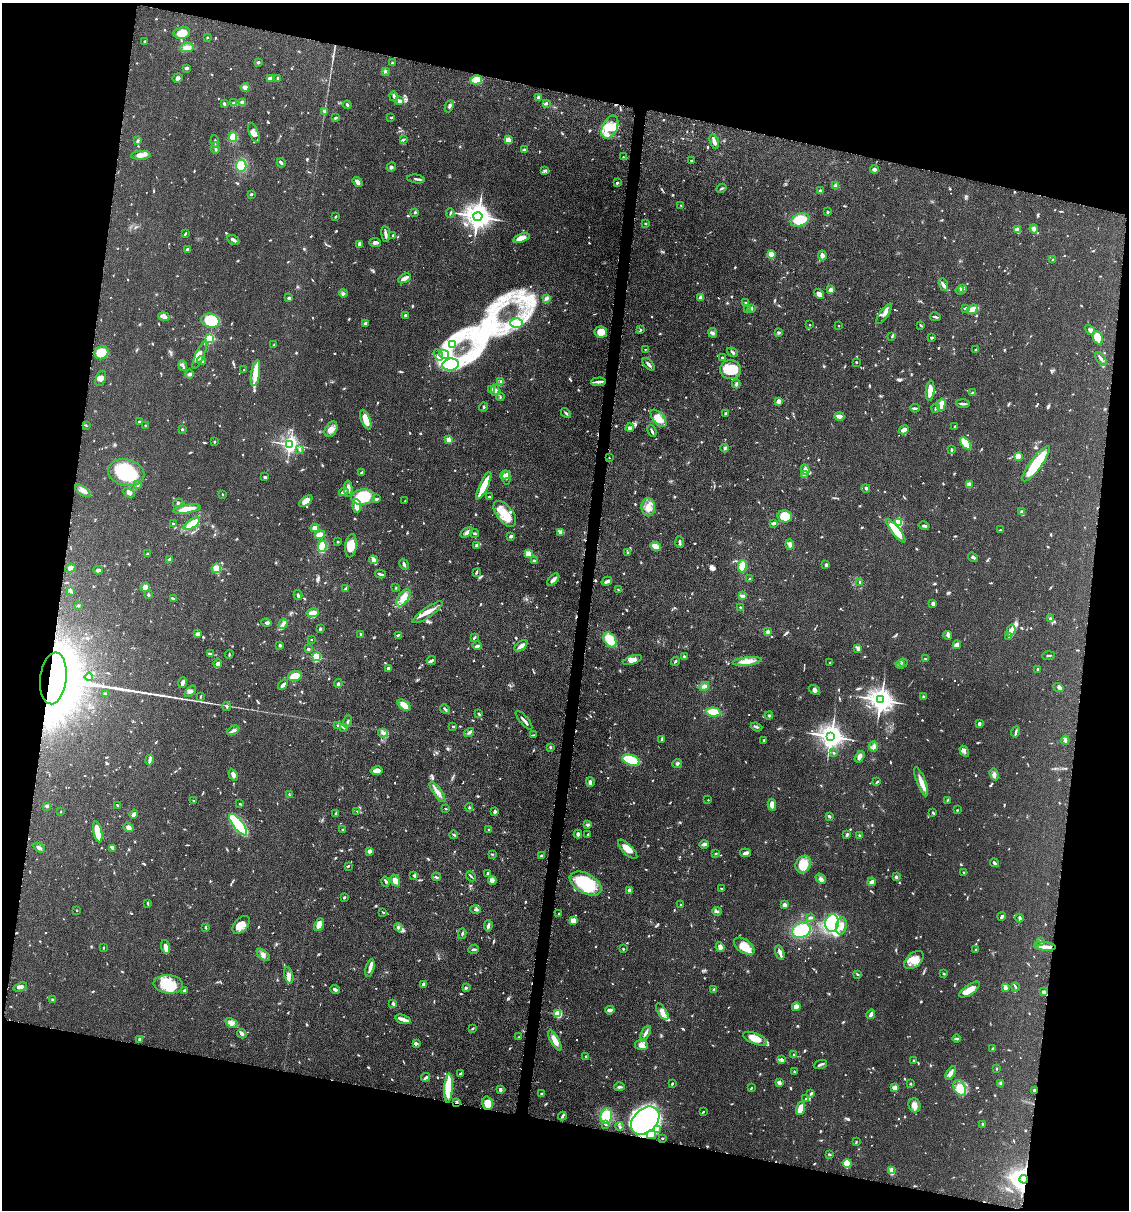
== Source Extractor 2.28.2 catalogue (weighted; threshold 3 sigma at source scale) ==
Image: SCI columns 116-4620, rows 4-4833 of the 4852 x 4836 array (HDU 1 of 3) = the unmasked area's bounding box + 8 px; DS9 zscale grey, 4 x 4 block average (1 PNG px = mean of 4 x 4 image px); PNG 1131 x 1212 px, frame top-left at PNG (2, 3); each listed source drawn as its Kron ellipse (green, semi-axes under 4 px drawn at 4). Shown black and unused: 25% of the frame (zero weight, under 4 of 8 exposures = <1% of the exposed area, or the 3 px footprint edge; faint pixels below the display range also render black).
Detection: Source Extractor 2.28.2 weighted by HDU 2 'WHT'. Background 0.0485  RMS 0.004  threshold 0.0163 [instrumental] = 3 sigma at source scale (4.09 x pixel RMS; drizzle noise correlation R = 1.36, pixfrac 0.8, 0.05/0.05 arcsec/px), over >= 5 px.
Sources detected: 1270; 8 too faint to see at this stretch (4 x 4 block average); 7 inside a brighter object's white glare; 4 cosmic-ray / hot-pixel residue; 2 long thin detections or spike segments (spike, bleed or trail) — neither listed nor drawn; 29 coinciding with a brighter row at this scale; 75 inside a brighter listed object's ellipse — not listed separately; of the other 1145, all 500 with FLUX_AUTO >= 1.95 (the completeness limit of this list) listed and drawn (645 fainter detections not listed), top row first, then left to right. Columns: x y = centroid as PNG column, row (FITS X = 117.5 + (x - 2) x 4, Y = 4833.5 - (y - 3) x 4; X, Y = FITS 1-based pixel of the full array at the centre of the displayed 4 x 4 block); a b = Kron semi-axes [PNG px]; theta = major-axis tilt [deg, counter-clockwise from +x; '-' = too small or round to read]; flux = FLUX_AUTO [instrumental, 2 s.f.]
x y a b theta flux
182 33 8 6 12 29
207 37 2 2 - 2
145 41 2 2 - 3.2
187 48 7 4 4 11
258 62 2 2 - 5
392 63 2 2 - 2.1
187 68 4 3 - 4.2
385 71 3 3 - 3.9
178 78 5 4 - 6.1
271 78 4 2 - 13
278 78 2 2 - 3.4
476 80 5 4 - 41
245 87 4 3 - 11
394 96 5 3 - 5.1
538 97 4 3 - 3.9
399 101 4 3 - 7.8
233 103 3 2 - 2.1
242 103 4 3 - 7.1
546 103 3 2 - 3.8
224 104 3 2 - 4.5
347 105 4 2 - 4.3
449 106 6 3 66 5.7
324 111 4 2 - 4
391 117 3 2 - 2.6
335 118 3 2 - 5.1
610 127 12 7 65 32
254 133 10 4 -67 14
233 137 5 4 - 23
403 140 4 2 - 3.5
508 140 2 2 - 53
137 141 4 2 - 3.4
215 141 6 3 -82 5
714 142 7 3 -72 11
215 148 5 2 - 4.1
524 150 2 2 - 13
141 155 10 4 3 15
623 157 2 2 - 2.4
692 161 2 2 - 4.3
281 163 4 2 - 5.6
241 165 6 5 - 56
391 167 5 3 - 4.1
874 169 4 3 - 6.2
545 170 3 3 - 3
416 179 9 2 -8 4.9
358 182 5 3 - 9.1
617 183 2 2 - 4.6
835 185 3 2 - 3
721 188 5 2 - 3.2
820 191 3 3 - 4.9
251 194 3 2 - 2.9
681 206 2 2 - 2.2
415 212 2 2 - 6.5
828 212 3 2 - 3.8
450 213 4 2 - 2.8
478 216 4 4 - 2800
336 217 3 2 - 2.2
800 220 10 6 23 68
645 223 2 2 - 2.2
1017 229 3 2 - 15
1034 229 4 3 - 8.7
185 234 4 2 - 2.9
386 234 8 2 -83 6.6
393 236 3 2 - 2.4
521 238 8 3 19 27
233 240 6 2 -31 9.5
375 242 5 3 - 7.7
359 244 4 2 - 5.5
187 249 3 2 - 3.5
771 255 4 3 - 23
822 255 5 3 - 11
1053 260 3 2 - 4.4
405 278 6 2 30 17
943 284 6 2 -70 4.9
963 288 4 2 - 2.7
831 290 3 2 - 7.9
960 290 4 2 - 3.1
343 293 4 3 - 4.8
819 294 6 4 -49 9.8
701 297 4 3 - 8.5
289 298 2 2 - 11
546 298 4 3 - 3.9
746 303 3 2 - 2.4
965 308 3 2 - 2.5
752 309 3 2 - 2.6
972 309 5 3 - 32
748 310 2 2 - 2.7
884 314 12 4 54 11
405 315 2 2 - 8.2
164 316 6 3 -11 13
935 317 5 2 - 4
210 321 9 7 -15 110
365 323 3 3 - 3.9
517 323 6 4 2 12
810 325 2 2 - 3
839 326 2 2 - 2
921 326 4 2 - 2.2
641 330 3 2 - 2.2
1090 330 5 3 - 4.1
601 332 6 5 - 32
779 332 4 2 - 4
713 333 5 3 - 4.9
892 337 2 2 - 2.1
210 338 2 2 - 170
932 338 2 2 - 6.4
1098 338 7 4 -64 46
453 344 3 2 - 2
274 345 2 2 - 2.1
645 349 2 2 - 2
976 349 3 2 - 2.4
732 352 6 2 -36 4
101 353 7 6 - 65
444 354 5 3 - 8.9
200 355 15 4 67 16
438 355 6 3 -57 7.5
722 358 2 2 - 2.2
1101 359 8 2 -55 6.3
201 360 4 3 - 9.2
856 362 2 2 - 3.2
450 364 8 6 8 57
649 364 7 3 -48 6.9
183 366 5 3 - 4.7
244 369 2 2 - 2.4
731 370 10 9 - 46
255 373 13 4 81 41
190 374 4 3 - 4.5
101 378 8 5 69 11
501 381 3 2 - 3.1
598 382 7 3 4 9.4
736 384 4 3 - 4.8
491 390 4 3 - 4.3
495 390 5 3 - 5.8
930 391 10 3 85 38
972 392 3 2 - 2.1
500 397 4 2 - 2.2
778 401 4 3 - 9.9
963 404 7 2 -5 5.9
941 405 6 3 74 35
484 407 4 2 - 3
915 408 5 2 - 4.2
936 408 4 2 - 3.8
566 413 5 2 - 4.2
726 413 3 2 - 2.9
839 416 5 2 - 19
658 418 10 5 -49 36
366 420 10 4 -68 27
139 422 2 2 - 3.1
145 425 2 2 - 3.2
86 426 4 2 - 2
955 426 2 2 - 5.7
630 428 4 2 - 3.6
182 429 2 2 - 3.7
331 429 8 5 59 14
904 430 5 4 - 11
652 431 6 2 -66 6.8
448 440 2 2 - 54
214 442 2 2 - 5.5
965 443 7 4 -54 43
290 444 3 3 - 720
725 448 4 3 - 3.9
300 449 3 2 - 3.6
952 450 4 2 - 4.1
1018 456 2 2 - 96
609 458 2 2 - 2
1036 464 21 6 54 110
805 470 5 3 - 18
362 472 4 2 - 2.3
126 473 18 13 -14 140
805 474 4 3 - 5
505 475 5 3 - 9.6
265 477 3 3 - 3.3
506 478 7 3 -85 7
138 485 3 2 - 2.7
969 485 2 2 - 48
484 486 15 4 65 53
866 488 4 3 - 2.9
348 489 8 3 -88 11
83 491 9 4 -36 11
344 492 5 2 - 4.1
129 493 6 4 -28 8.4
222 494 2 2 - 2.4
363 497 12 8 7 99
489 497 3 2 - 3.2
376 499 3 3 - 3
306 501 8 4 39 21
405 501 2 2 - 2.6
178 503 5 2 - 2.9
357 506 6 3 -85 28
648 507 9 7 -87 20
187 509 13 3 10 52
1021 512 3 2 - 3.2
505 514 15 8 -52 47
785 516 7 6 - 58
898 522 2 2 - 200
774 523 4 2 - 7.7
173 524 3 2 - 3.4
192 524 9 3 34 47
924 526 5 2 - 4.4
315 528 4 3 - 13
1000 530 2 2 - 2.1
896 531 14 4 -51 59
467 532 7 3 31 7.1
561 532 4 3 - 18
475 533 4 2 - 2.9
320 535 5 3 - 23
511 536 4 2 - 5.6
338 542 2 2 - 2.5
680 542 6 2 -86 4.6
477 545 4 3 - 8.8
790 545 5 3 - 11
322 546 6 4 85 53
351 546 12 5 82 35
656 546 5 3 - 29
628 553 2 2 - 7.9
147 554 3 2 - 2.3
528 554 2 2 - 66
973 557 5 2 - 3.7
169 560 3 2 - 14
373 560 4 3 - 24
534 561 4 3 - 4.1
404 564 6 2 -59 5.7
826 564 4 2 - 3.6
742 566 6 4 81 28
70 568 5 3 - 9.5
216 568 5 4 - 19
98 570 5 3 - 5.6
476 572 4 2 - 4.3
380 574 5 2 - 5.2
750 579 3 2 - 3.1
553 580 7 3 46 10
607 581 5 2 - 9.4
860 582 2 2 - 8.4
145 587 5 4 - 12
346 588 4 2 - 7.3
396 588 2 2 - 2
619 590 4 2 - 2.3
70 591 3 2 - 2.8
148 595 3 2 - 3.3
298 595 5 2 - 4.9
743 596 4 2 - 3.6
403 598 10 5 55 21
174 599 3 2 - 3.3
933 603 3 3 - 7.1
79 606 3 2 - 2.6
741 608 4 2 - 4.6
427 612 18 5 34 19
313 613 6 4 8 20
1050 618 4 2 - 2.3
266 623 5 4 - 5.4
283 624 5 3 - 8.6
320 629 3 2 - 4
1011 630 6 3 74 16
768 632 3 3 - 7.2
198 634 4 2 - 11
361 634 3 2 - 2.8
398 635 3 2 - 2.6
948 636 4 3 - 5.6
1009 637 3 2 - 2.5
474 638 4 2 - 3.3
311 639 2 2 - 2
610 640 8 5 -56 53
280 645 2 2 - 5.7
957 645 4 4 - 8.9
477 646 5 3 - 4.3
521 646 7 3 37 12
308 649 3 2 - 2.5
858 649 4 4 - 6.4
210 654 3 2 - 2.7
229 654 4 2 - 2.5
684 656 3 2 - 2.8
1048 656 6 2 5 2.5
316 657 2 2 - 210
925 659 3 2 - 2
431 660 5 3 - 5.1
632 660 9 4 19 13
675 661 4 2 - 2.6
747 661 14 4 6 27
830 662 2 2 - 3.2
218 663 4 3 - 8.8
903 663 4 2 - 2.5
900 664 4 2 - 3.6
388 668 2 2 - 5.6
1038 669 2 2 - 4.2
295 676 7 4 16 49
89 677 4 2 - 3.7
53 678 26 13 83 1100
183 683 5 2 - 11
338 684 4 2 - 7.1
283 685 6 3 52 7
704 686 5 3 - 7
1058 688 5 3 - 4.3
814 690 6 3 -36 7.1
190 691 7 4 42 7.3
105 693 3 2 - 3.2
200 697 3 2 - 2
923 697 3 3 - 2.8
881 700 4 3 - 2800
404 705 7 4 -40 25
227 706 4 2 - 3.1
445 709 5 2 - 4.6
713 712 7 4 -6 38
479 714 4 2 - 2.5
769 716 4 2 - 3.2
524 720 12 2 -50 9.2
348 721 6 2 73 3.4
979 724 3 3 - 5.5
338 726 4 3 - 4.5
344 727 2 2 - 4.6
453 727 2 2 - 3.1
756 727 6 2 -21 3.2
233 730 6 3 30 6.2
1016 732 6 2 74 4.4
383 733 5 3 - 6.3
469 733 5 2 - 4.9
533 735 2 2 - 2
831 736 4 4 - 2500
662 740 3 2 - 4.5
764 740 3 2 - 2.6
1065 740 4 2 - 6.6
874 746 5 3 - 6.4
550 747 2 2 - 2.6
964 751 6 3 -59 5.2
834 753 2 2 - 4.4
860 757 6 3 57 7
149 760 5 3 - 5.4
631 760 9 5 -21 86
677 763 5 3 - 4.6
377 771 6 3 10 14
994 774 6 4 -73 7.8
233 775 6 3 -57 8.3
590 782 5 2 - 6.2
877 782 4 2 - 2.6
921 782 15 4 -69 20
437 792 12 3 -54 13
289 794 3 2 - 2.5
194 800 3 2 - 2.3
708 800 2 2 - 2.5
947 800 3 2 - 2
240 804 3 2 - 2.7
772 805 6 3 89 16
47 806 3 3 - 3.7
118 806 4 2 - 4.2
469 807 4 3 - 2.8
446 809 3 2 - 2
957 810 2 2 - 2.5
61 811 2 2 - 2.1
357 811 4 2 - 2
495 812 3 2 - 8.7
336 813 3 3 - 3.4
933 813 3 2 - 2.4
134 814 4 2 - 11
829 816 3 2 - 5.7
238 825 13 5 -52 280
587 825 4 3 - 3.3
128 827 5 3 - 7.1
343 829 3 2 - 2.2
489 830 3 2 - 3
98 832 10 4 -78 54
578 834 4 3 - 4.7
588 834 4 2 - 2.5
454 835 4 2 - 2.8
847 835 3 2 - 2.8
860 836 3 3 - 2
704 844 5 3 - 5.5
39 848 6 3 -33 6.2
113 849 4 2 - 2.3
628 849 13 5 -45 24
369 851 2 2 - 23
716 853 2 2 - 2.1
745 853 5 3 - 9.4
492 854 3 2 - 2.3
541 856 3 2 - 3.4
994 863 5 3 - 4.3
803 864 9 7 62 57
348 866 3 2 - 2.7
964 872 3 2 - 2.6
488 873 3 2 - 3
414 876 4 2 - 2.5
471 876 5 2 - 3.1
436 877 4 2 - 3.3
896 877 2 2 - 5.4
821 878 6 2 -37 5.1
395 880 6 4 -61 18
492 880 4 3 - 12
386 882 5 2 - 3.1
872 882 4 3 - 9.4
586 883 17 9 -28 130
721 888 3 2 - 2
630 890 4 2 - 5.7
344 897 3 2 - 3.3
148 903 3 2 - 2.4
681 905 3 2 - 2.3
784 905 3 3 - 9.1
77 910 2 2 - 2.1
475 910 5 2 - 4.4
717 911 5 3 - 5
383 912 3 2 - 2.3
558 914 2 2 - 2.4
1002 916 4 2 - 3.6
811 918 4 3 - 3.1
1020 918 4 2 - 4.9
573 921 3 3 - 21
832 923 9 6 84 230
241 925 10 6 48 24
319 925 6 3 64 21
488 926 5 2 - 7.2
841 926 9 5 80 20
206 927 4 2 - 2.2
398 927 4 3 - 5.2
801 930 9 7 20 99
462 934 5 2 - 3.2
1040 941 2 2 - 2.4
744 946 11 6 -35 38
1045 946 10 3 -5 11
166 947 7 3 -75 18
720 947 5 3 - 15
103 948 2 2 - 2.2
474 949 5 2 - 4.4
623 949 2 2 - 2.6
975 950 3 2 - 2.5
780 952 7 2 -73 9.2
263 955 8 3 -39 8.8
914 960 11 7 42 28
370 968 9 3 76 12
944 973 2 2 - 3.3
857 974 2 2 - 2.6
289 975 8 3 -76 9.5
168 984 15 9 -5 48
423 984 4 3 - 5
20 987 7 3 18 10
1015 987 5 2 - 2.6
466 988 3 2 - 2.1
1005 988 4 2 - 15
335 989 4 2 - 7.8
714 989 3 2 - 2.1
185 990 3 2 - 4.7
970 990 12 5 35 25
1044 992 3 3 - 3.4
52 999 2 2 - 3.3
393 1003 4 3 - 5.8
796 1007 4 3 - 16
610 1010 5 2 - 9.5
662 1012 9 3 -58 13
558 1014 2 2 - 170
871 1014 5 3 - 8
403 1019 8 3 -18 12
231 1023 7 4 -33 9.6
473 1028 3 2 - 2.4
646 1033 8 3 62 7.2
242 1034 5 3 - 6
519 1037 2 2 - 3.3
140 1039 3 2 - 5
755 1039 13 5 -22 39
957 1039 4 3 - 3.4
555 1041 11 4 -61 22
416 1043 4 3 - 3
641 1045 7 5 -8 13
993 1049 4 3 - 3.2
794 1055 2 2 - 2.1
586 1056 3 2 - 2.9
782 1059 3 3 - 4.9
913 1060 3 2 - 2
820 1064 7 2 21 5.2
996 1068 3 2 - 2.3
794 1072 2 2 - 2.6
460 1073 3 2 - 2.7
951 1073 7 3 59 11
426 1077 5 2 - 5
779 1082 2 2 - 21
672 1083 4 2 - 2
911 1084 3 2 - 2.2
1001 1084 4 3 - 3.4
619 1087 5 2 - 5.3
448 1088 14 4 87 110
751 1088 3 2 - 2.3
895 1088 3 3 - 16
960 1088 8 5 -63 21
500 1090 3 2 - 7.2
1034 1090 2 2 - 18
811 1093 3 2 - 3.6
542 1094 3 3 - 4.4
806 1099 3 2 - 2.2
456 1102 3 2 - 3
487 1103 7 5 -74 36
914 1105 7 6 - 11
800 1108 7 3 73 31
703 1112 4 2 - 2.5
562 1116 4 2 - 4.4
606 1116 8 5 82 70
645 1120 16 11 43 680
605 1124 4 2 - 2.8
983 1124 3 2 - 3
619 1126 4 2 - 2.8
657 1130 4 2 - 2.2
651 1135 5 2 - 3.7
662 1138 2 2 - 2.2
856 1142 4 2 - 2.3
829 1154 4 2 - 3
847 1164 4 3 - 34
892 1171 4 3 - 25
1024 1179 4 3 - 990
Overlapping masked pixels (flux is a lower limit): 5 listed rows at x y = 609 458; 53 678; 1034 1090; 456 1102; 1024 1179